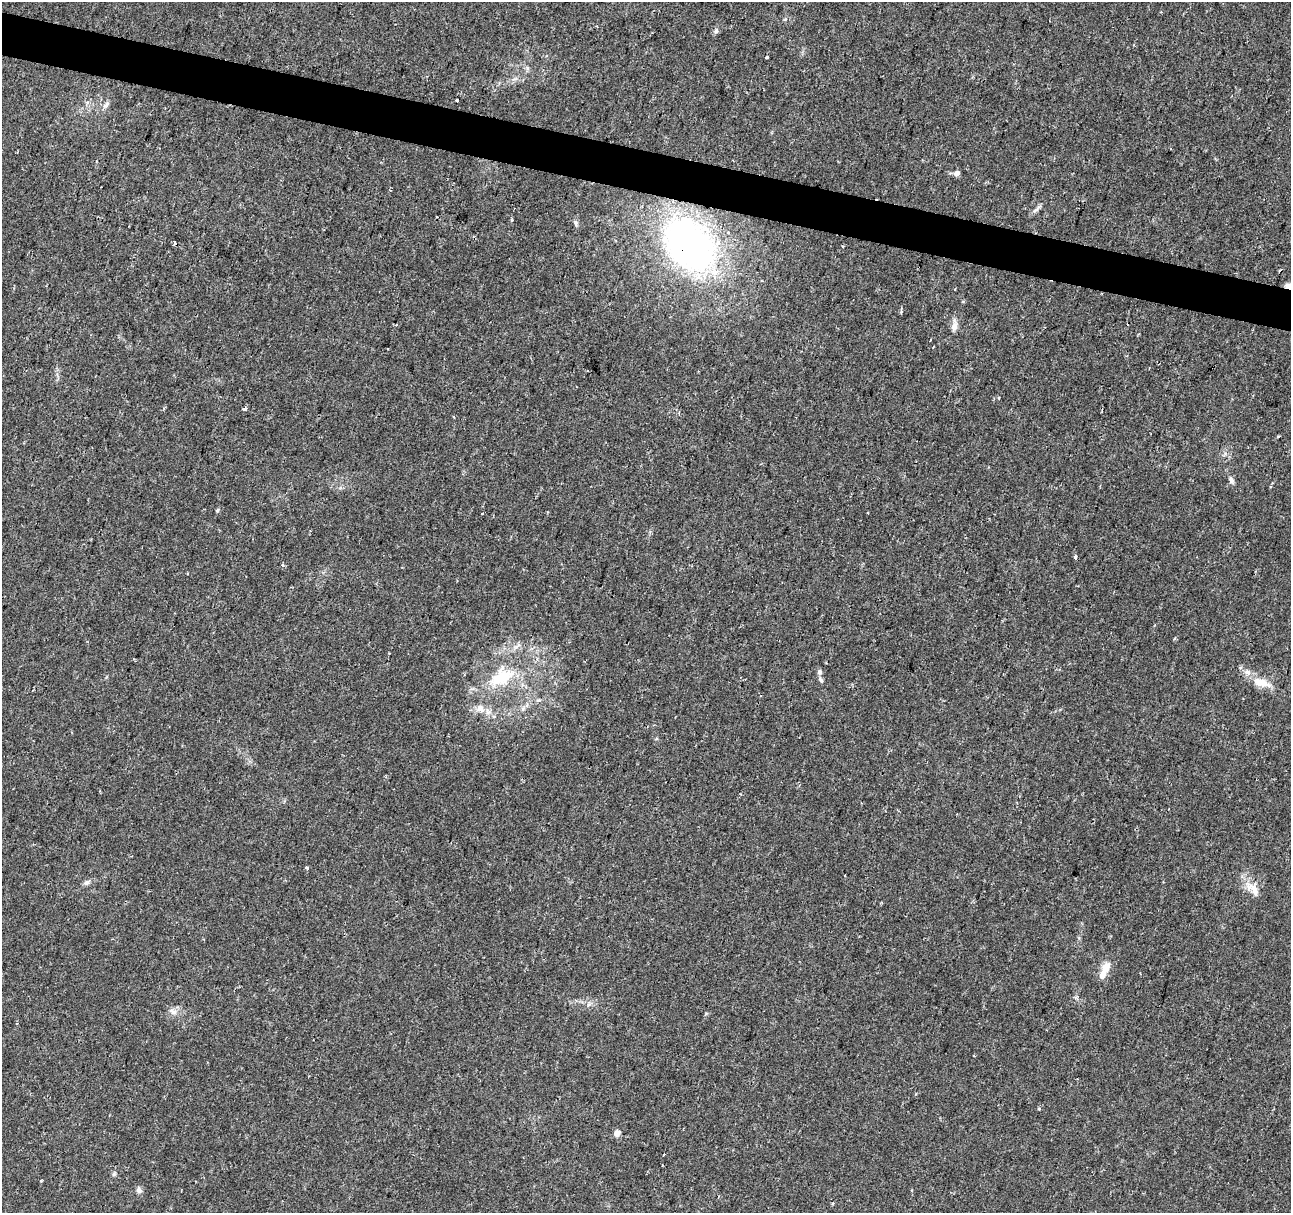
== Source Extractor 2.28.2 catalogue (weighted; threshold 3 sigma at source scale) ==
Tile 11 of 4 x 4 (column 3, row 3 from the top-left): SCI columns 2587-3875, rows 1495-2705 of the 5165 x 5346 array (HDU 1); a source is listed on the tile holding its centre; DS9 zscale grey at full resolution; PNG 1293 x 1215 px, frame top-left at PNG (2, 2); no overlay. Shown black and unused: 3% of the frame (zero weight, under 2 of 3 exposures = <1% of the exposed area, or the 3 px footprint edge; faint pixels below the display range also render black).
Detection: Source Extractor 2.28.2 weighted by HDU 2 'WHT'; one run over the whole footprint, this tile lists its part. Background 0.0365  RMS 0.0038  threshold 0.017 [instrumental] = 3 sigma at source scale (4.5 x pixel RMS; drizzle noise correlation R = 1.50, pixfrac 1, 0.0396/0.0396 arcsec/px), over >= 5 px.
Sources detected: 44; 6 cosmic-ray / hot-pixel residue — not listed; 2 inside a brighter listed object's ellipse — not listed separately; the other 36 listed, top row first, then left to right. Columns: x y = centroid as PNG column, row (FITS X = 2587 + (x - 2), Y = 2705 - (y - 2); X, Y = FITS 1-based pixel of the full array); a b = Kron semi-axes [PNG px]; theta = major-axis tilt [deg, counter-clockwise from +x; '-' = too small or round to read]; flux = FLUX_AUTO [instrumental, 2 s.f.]
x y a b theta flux
716 31 8 5 74 0.89
767 57 3 3 - 2.5
527 68 7 4 -88 0.71
106 104 11 6 43 1.3
957 173 8 6 28 1.4
1036 210 14 5 42 1.3
576 223 8 6 -79 0.92
689 244 53 39 -50 150
842 246 3 3 - 0.39
1290 287 7 4 -14 18
901 311 4 3 - 1.9
954 326 13 9 74 2.1
930 340 3 2 - 0.49
245 409 4 3 - 1.6
1278 436 3 3 - 0.91
1231 480 9 6 -66 1.2
217 510 5 4 - 0.46
867 512 3 3 - 0.46
482 513 3 2 - 0.52
1075 557 4 3 - 2.4
1175 638 4 4 - 0.47
819 672 8 6 87 1.1
502 677 41 22 30 20
1261 682 23 11 -17 6.1
538 701 6 4 1 0.67
480 709 13 10 -41 3.3
307 868 3 3 - 1.3
845 876 3 2 - 0.63
87 883 8 6 44 1.1
1253 889 25 11 -42 4.9
1107 967 17 10 69 3.8
173 1012 11 7 -30 1.9
1039 1109 5 3 - 0.32
617 1133 5 4 - 3.8
41 1181 3 3 - 0.46
139 1190 8 7 - 1.2
Overlapping masked pixels (flux is a lower limit): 2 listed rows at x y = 689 244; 1290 287
Isophote crosses this tile's border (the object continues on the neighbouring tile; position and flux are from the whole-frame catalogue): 1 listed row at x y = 1290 287
Unlisted compact peaks at least as high as the median listed source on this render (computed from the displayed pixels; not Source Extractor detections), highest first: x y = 114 1174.